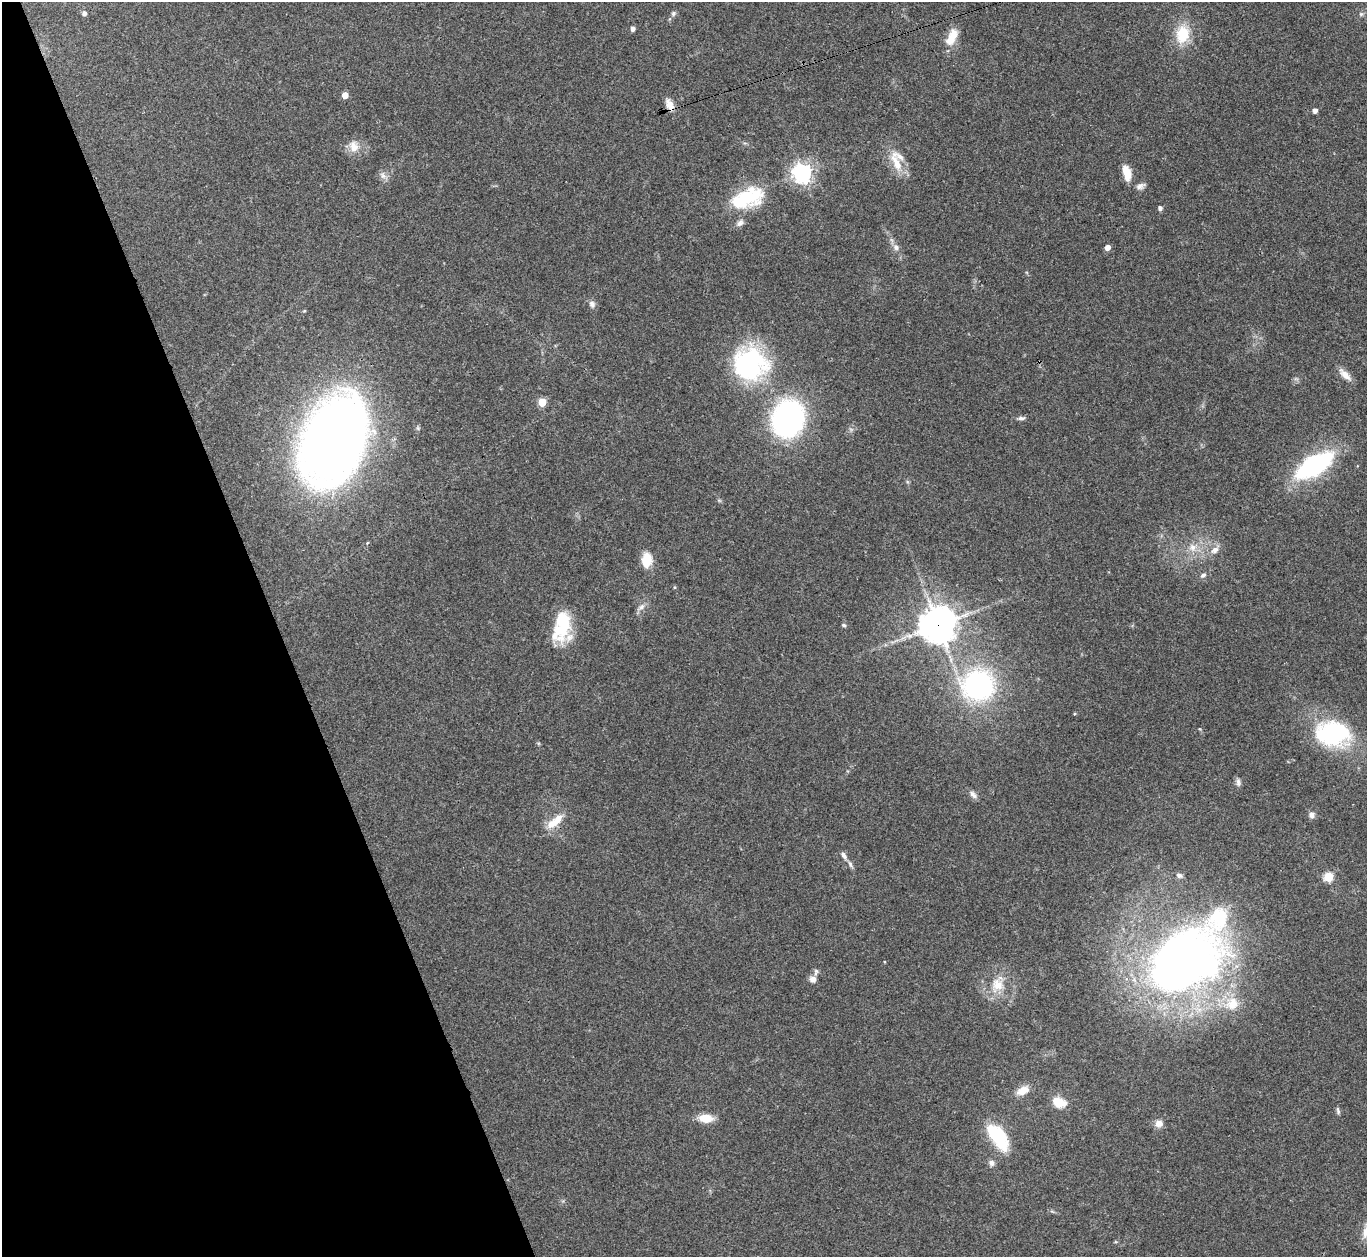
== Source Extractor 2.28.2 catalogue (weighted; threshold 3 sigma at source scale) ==
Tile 5 of 4 x 4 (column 1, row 2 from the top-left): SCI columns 1-1365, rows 2661-3915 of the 5463 x 5449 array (HDU 1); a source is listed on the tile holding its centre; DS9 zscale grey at full resolution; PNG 1369 x 1259 px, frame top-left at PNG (2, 2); no overlay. Shown black and unused: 20% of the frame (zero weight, under 3 of 4 exposures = <1% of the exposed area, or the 3 px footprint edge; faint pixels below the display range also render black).
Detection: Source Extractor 2.28.2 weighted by HDU 2 'WHT'; one run over the whole footprint, this tile lists its part. Background 0.122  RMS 0.0047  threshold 0.0211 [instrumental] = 3 sigma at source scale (4.5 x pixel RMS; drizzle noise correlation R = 1.50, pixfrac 1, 0.05/0.05 arcsec/px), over >= 5 px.
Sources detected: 63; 2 inside a brighter listed object's ellipse — not listed separately; the other 61 listed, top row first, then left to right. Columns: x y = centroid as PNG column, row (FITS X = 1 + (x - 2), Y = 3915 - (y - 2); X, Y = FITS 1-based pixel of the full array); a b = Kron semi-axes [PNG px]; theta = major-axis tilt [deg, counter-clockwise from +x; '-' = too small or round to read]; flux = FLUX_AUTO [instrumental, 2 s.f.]
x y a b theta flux
84 13 5 5 - 1.6
673 14 8 6 59 1.1
1361 14 6 6 - 0.98
633 29 5 5 - 1.5
1183 34 22 16 82 14
952 37 24 11 64 7.6
345 95 5 5 - 6.2
669 104 17 9 -64 4.2
1315 110 4 4 - 2.7
354 146 16 12 -68 5.5
896 163 28 11 -63 9.8
802 173 7 7 - 270
1127 173 19 9 -77 6.9
383 175 11 8 -52 2.3
1140 186 12 7 23 2
747 198 40 21 21 30
1160 208 5 5 - 1.2
740 223 10 7 41 2
896 247 9 8 - 2.2
1107 247 4 4 - 3.9
592 304 10 8 -71 2
750 364 40 39 - 65
1345 375 20 7 -45 3.9
542 402 5 5 - 17
788 418 24 20 76 170
1021 418 10 5 4 1.4
334 439 64 40 67 620
1314 465 34 14 31 84
719 500 7 4 -19 0.62
1193 547 11 11 - 4.8
1215 550 13 8 41 3.3
647 560 17 11 87 8.3
1203 575 8 5 42 1.4
641 607 13 7 45 2.4
561 625 38 18 78 25
844 625 6 5 - 0.79
938 625 12 11 - 970
978 685 28 26 12 89
1333 734 31 23 -6 62
1238 782 11 6 -84 1.6
973 795 12 7 -50 2.1
1311 815 8 8 - 1.9
555 821 28 10 39 8.2
844 855 9 5 -58 1.9
850 864 11 5 -65 1.4
1179 875 9 6 -19 1.5
1328 877 5 5 - 28
885 962 4 2 - 0.33
1183 962 84 57 36 350
816 972 11 5 78 1.3
813 979 9 8 - 2.3
997 985 20 18 75 11
1232 1004 19 17 59 10
1023 1091 17 10 30 5.4
1059 1102 14 9 -20 9.5
1338 1111 10 4 -77 1
706 1118 12 7 -2 9.8
1159 1123 10 9 - 3.1
998 1136 33 15 -56 26
992 1163 8 7 - 1.8
1366 1232 19 9 75 4.7
Overlapping masked pixels (flux is a lower limit): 3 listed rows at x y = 669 104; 334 439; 938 625
Isophote crosses this tile's border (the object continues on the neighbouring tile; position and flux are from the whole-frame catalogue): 1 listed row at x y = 1366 1232